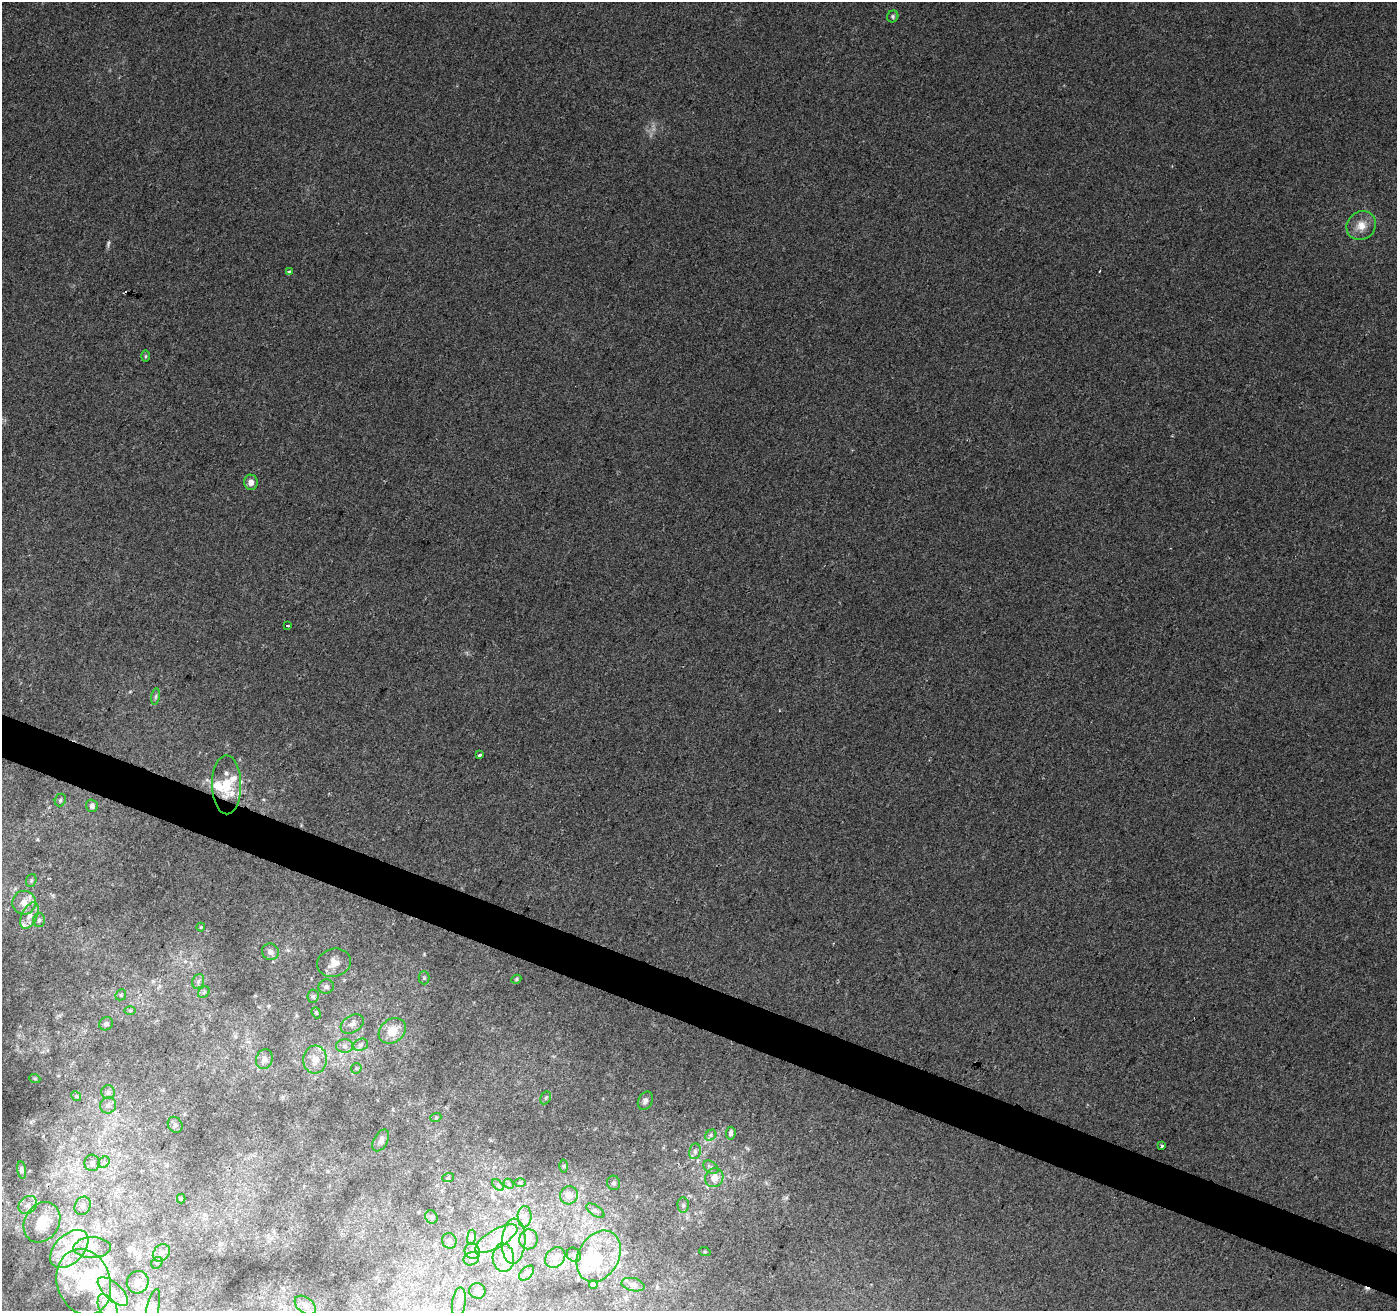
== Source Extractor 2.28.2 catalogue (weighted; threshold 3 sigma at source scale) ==
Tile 6 of 4 x 4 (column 2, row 2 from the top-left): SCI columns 1396-2790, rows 2825-4133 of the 5588 x 5716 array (HDU 1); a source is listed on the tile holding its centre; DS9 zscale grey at full resolution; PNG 1399 x 1313 px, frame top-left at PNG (2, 2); each listed source drawn as its Kron ellipse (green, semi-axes under 4 px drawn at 4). Shown black and unused: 3% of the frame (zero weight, under 2 of 3 exposures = <1% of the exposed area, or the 3 px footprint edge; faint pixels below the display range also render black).
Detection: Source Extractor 2.28.2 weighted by HDU 2 'WHT'; one run over the whole footprint, this tile lists its part. Background 0.0255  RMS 0.0059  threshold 0.0265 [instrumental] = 3 sigma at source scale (4.5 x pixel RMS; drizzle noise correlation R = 1.50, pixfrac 1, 0.0396/0.0396 arcsec/px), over >= 5 px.
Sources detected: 126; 1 too faint to see at this stretch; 3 inside a brighter object's white glare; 2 cosmic-ray / hot-pixel residue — neither listed nor drawn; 25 inside a brighter listed object's ellipse — not listed separately; the other 95 listed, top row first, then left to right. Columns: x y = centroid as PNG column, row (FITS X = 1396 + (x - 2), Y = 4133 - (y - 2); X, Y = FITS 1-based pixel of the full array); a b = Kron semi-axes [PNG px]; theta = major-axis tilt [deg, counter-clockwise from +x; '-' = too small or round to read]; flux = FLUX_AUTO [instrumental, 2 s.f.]
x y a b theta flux
893 16 6 5 - 1.2
1361 226 15 14 - 7.8
289 272 4 3 - 4.8
145 356 6 4 90 0.77
251 482 8 7 - 3.4
287 625 4 3 - 2.3
156 697 8 4 81 1.2
480 755 4 3 - 1.8
227 785 29 14 -89 14
60 800 6 5 - 1.1
92 806 6 6 - 2.3
31 880 7 5 70 1
24 903 12 11 - 6
29 915 14 7 65 5.2
39 920 7 6 - 1.4
201 927 4 4 - 0.55
270 952 8 8 - 3
334 963 17 14 16 6.5
424 978 6 5 - 1.2
516 979 5 4 - 0.8
198 981 8 5 70 1.4
326 987 7 7 - 1.7
204 992 6 5 - 1.1
121 995 6 5 - 0.89
313 996 7 5 83 1.1
130 1010 6 4 0 0.93
316 1013 6 4 -68 0.79
106 1024 7 6 - 1.9
352 1024 12 8 31 3.2
392 1031 14 11 39 12
361 1045 8 6 23 1.8
345 1046 8 6 -1 2.4
264 1059 10 8 73 3
315 1060 14 12 84 6.6
356 1068 5 5 - 0.79
35 1079 5 3 - 0.66
108 1092 7 6 - 1.7
76 1096 5 4 - 0.78
546 1098 7 5 60 1
645 1101 9 7 63 2.1
108 1105 8 8 - 2.9
436 1117 5 3 - 0.61
175 1125 8 7 - 1.8
731 1133 6 5 - 1.9
711 1135 6 5 - 1.3
381 1140 12 7 59 2.7
1162 1146 4 3 - 2.2
695 1151 8 6 78 1.7
104 1162 6 5 - 1.2
92 1163 8 7 - 2.4
564 1166 6 4 89 0.84
711 1167 8 5 -36 1.6
22 1170 8 4 -81 1.4
448 1178 6 4 19 0.73
714 1178 9 9 - 5.8
520 1182 5 3 - 0.6
614 1183 7 6 - 1.6
509 1184 6 4 -47 0.87
498 1185 7 4 -46 1
569 1195 9 8 - 4.6
181 1199 4 4 - 0.71
28 1205 10 8 42 3.6
683 1205 7 5 -87 1.6
83 1206 9 7 63 2.5
595 1211 10 5 -33 1.7
431 1217 7 6 - 1.4
525 1217 11 7 -89 2.5
42 1222 21 17 59 16
471 1237 7 4 82 1.2
496 1239 24 9 30 9.4
528 1239 10 9 - 3.4
449 1241 8 7 - 2
514 1241 22 12 87 12
92 1247 18 10 2 7.4
69 1249 23 14 44 18
472 1251 8 7 - 2.3
705 1252 6 3 -18 0.67
161 1253 9 7 47 3
574 1255 8 6 -48 1.8
599 1256 27 20 60 19
503 1258 14 10 -85 6.9
555 1258 11 9 46 3.8
471 1259 8 6 23 1.8
157 1263 6 5 - 1.1
526 1273 9 5 46 1.6
84 1282 34 26 -72 38
138 1282 11 10 - 5.5
593 1285 4 4 - 1.5
633 1285 12 6 -13 2.5
113 1291 19 8 -43 6.6
477 1291 8 7 - 2.3
459 1303 15 6 82 3.5
305 1305 12 7 -37 3.1
108 1308 15 8 -61 6.2
153 1309 20 6 77 4.1
Overlapping masked pixels (flux is a lower limit): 1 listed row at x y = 227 785
Isophote crosses this tile's border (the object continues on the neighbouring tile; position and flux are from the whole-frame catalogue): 1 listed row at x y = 153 1309
Unlisted compact peaks at least as high as the median listed source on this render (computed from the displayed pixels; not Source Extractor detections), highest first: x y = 424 954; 37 839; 31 1122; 786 1198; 748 1148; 130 692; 263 799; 653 129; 153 981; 490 1140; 283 1097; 269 1006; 15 888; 393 1109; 53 895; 288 950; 682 1228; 311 978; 58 1076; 705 1142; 59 1015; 273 962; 766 1183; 1172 436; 467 652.